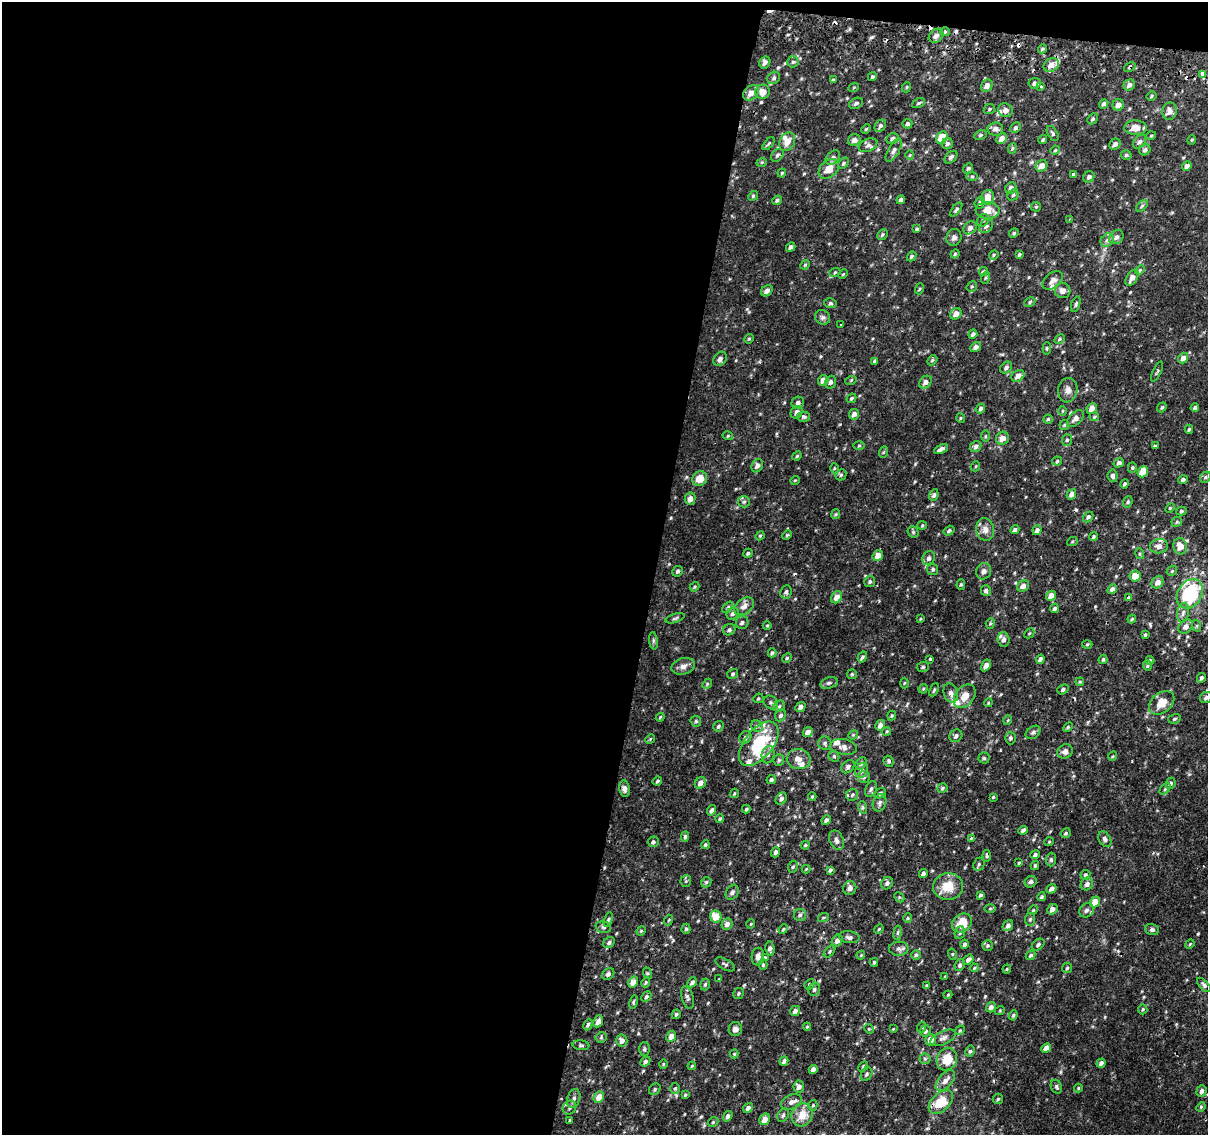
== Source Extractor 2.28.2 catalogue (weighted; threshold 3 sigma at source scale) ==
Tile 1 of 4 x 4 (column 1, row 1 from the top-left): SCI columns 6-1211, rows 3662-4794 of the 4843 x 5116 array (HDU 1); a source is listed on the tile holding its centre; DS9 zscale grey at full resolution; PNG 1210 x 1137 px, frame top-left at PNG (2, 2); each listed source drawn as its Kron ellipse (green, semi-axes under 4 px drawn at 4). Shown black and unused: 55% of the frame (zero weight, under 2 of 3 exposures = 2% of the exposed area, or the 3 px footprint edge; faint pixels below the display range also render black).
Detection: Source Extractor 2.28.2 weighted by HDU 2 'WHT'; one run over the whole footprint, this tile lists its part. Background 0.00726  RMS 0.003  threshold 0.0135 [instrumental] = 3 sigma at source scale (4.5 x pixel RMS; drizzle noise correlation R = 1.50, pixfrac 1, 0.0396/0.0396 arcsec/px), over >= 5 px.
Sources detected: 499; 1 inside a brighter object's white glare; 9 cosmic-ray / hot-pixel residue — neither listed nor drawn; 18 inside a brighter listed object's ellipse — not listed separately; the other 471 listed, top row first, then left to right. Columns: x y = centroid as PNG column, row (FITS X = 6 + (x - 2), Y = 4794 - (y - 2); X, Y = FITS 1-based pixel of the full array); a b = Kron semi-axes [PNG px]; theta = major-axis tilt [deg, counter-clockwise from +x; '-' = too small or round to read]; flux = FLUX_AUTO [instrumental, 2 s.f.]
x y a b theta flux
945 32 5 4 - 0.4
936 36 8 6 40 1.4
1042 49 4 3 - 0.43
765 62 6 5 - 1
793 62 5 5 - 0.56
1051 65 8 6 34 2.3
1130 67 6 4 34 0.45
1202 74 3 3 - 2.4
872 77 5 4 - 0.53
774 78 7 5 38 0.66
833 80 4 4 - 0.38
1035 83 6 5 - 0.73
1129 85 6 5 - 1.2
987 86 6 5 - 1.6
1041 86 4 3 - 0.49
854 87 5 3 - 0.25
907 87 5 3 - 0.26
762 92 7 7 - 2.7
751 93 9 6 43 2.5
1151 96 5 3 - 0.37
856 103 7 5 28 0.75
919 103 7 4 27 0.51
1104 104 5 4 - 0.72
1118 105 6 5 - 1.6
989 109 6 5 - 0.42
1005 110 7 7 - 1.3
1170 111 9 7 84 1.7
1093 119 6 4 42 0.49
907 124 5 4 - 0.6
880 126 7 5 54 0.62
1016 128 5 4 - 0.6
1135 128 11 7 -2 3.6
866 129 5 3 - 0.3
995 129 7 6 - 1.2
1053 133 8 5 -59 0.6
980 135 6 4 27 0.47
1151 136 5 3 - 0.29
942 138 6 5 - 6.2
892 139 6 5 - 0.75
1002 139 6 5 - 1.8
1043 139 5 3 - 0.42
854 140 6 5 - 1.1
1192 140 5 3 - 0.3
787 142 10 7 62 2.9
1139 142 8 5 49 0.84
769 144 8 3 50 0.4
947 144 6 5 - 0.68
1115 144 6 5 - 0.9
868 145 10 6 25 0.89
1012 148 5 4 - 0.37
894 150 13 5 59 1.1
1055 150 5 4 - 0.35
1145 150 6 5 - 0.76
777 155 7 5 45 0.62
910 155 5 3 - 0.27
1126 155 5 4 - 0.47
833 157 8 6 42 0.97
951 157 7 5 45 0.7
762 162 5 3 - 0.3
843 163 6 4 44 0.48
1041 166 6 5 - 2.5
1187 166 5 4 - 1.3
968 168 5 4 - 0.47
829 169 11 8 44 3.2
782 173 4 3 - 0.32
1073 174 3 3 - 1.3
972 176 6 4 0 0.35
1089 177 6 5 - 0.84
1011 188 6 5 - 1.3
1013 195 6 5 - 0.44
753 196 5 4 - 0.4
988 198 7 6 - 3
777 200 5 4 - 0.53
901 200 4 3 - 0.84
980 203 6 5 - 0.77
1142 206 7 4 46 0.49
1036 207 5 4 - 0.33
956 209 8 4 52 0.58
988 210 12 8 -5 4
1069 219 4 2 - 0.23
983 220 7 5 56 0.65
986 226 8 6 47 0.9
970 228 7 6 - 1.1
917 229 4 3 - 0.43
1014 233 5 4 - 0.38
882 235 5 5 - 0.49
954 237 8 7 - 0.99
1116 237 8 6 43 1.1
1107 240 7 6 - 0.84
791 247 5 3 - 0.86
955 254 4 4 - 0.4
1019 254 4 3 - 0.37
994 255 5 4 - 0.34
911 256 5 4 - 0.5
805 265 5 4 - 0.32
1140 270 5 4 - 0.38
983 271 4 4 - 0.38
835 272 5 3 - 0.33
843 274 5 3 - 0.26
985 278 6 3 71 0.33
1132 278 9 5 58 1.9
1053 280 11 7 39 1.3
972 286 6 4 51 0.44
919 289 5 3 - 0.33
767 291 6 5 - 1.2
1063 291 8 7 - 1.6
1030 302 6 4 27 0.44
830 303 6 5 - 0.52
1076 304 8 3 73 0.45
956 314 6 5 - 2.2
822 317 8 7 - 0.86
840 324 3 3 - 0.45
973 334 4 3 - 0.69
749 339 5 4 - 0.33
1060 339 6 4 29 0.44
976 347 6 4 37 1.1
1047 348 6 4 85 0.39
1183 358 6 4 52 1.5
720 359 7 6 - 0.97
932 360 5 4 - 0.49
874 362 3 3 - 0.85
1006 368 7 5 42 0.78
1157 372 11 3 64 0.39
1018 376 7 5 33 1.7
823 380 6 5 - 1.8
851 380 5 3 - 0.3
830 382 6 5 - 0.76
925 382 7 5 51 1.3
1068 390 12 9 80 1.9
851 398 5 3 - 0.41
798 403 6 5 - 0.83
1162 407 5 3 - 0.34
980 408 5 4 - 0.66
1092 408 6 5 - 2.4
1195 408 4 3 - 0.66
1063 411 5 3 - 0.3
797 412 6 5 - 1.3
854 414 5 5 - 1.2
804 417 6 5 - 0.61
1094 417 5 4 - 0.36
960 418 5 3 - 0.29
1075 418 10 6 44 1.4
1048 419 5 4 - 0.37
1064 425 5 5 - 0.38
1189 429 4 3 - 0.42
728 436 5 3 - 0.31
986 436 6 4 89 0.38
1002 438 7 6 - 2.1
1067 440 6 5 - 0.49
859 446 5 3 - 0.29
976 446 6 5 - 0.92
1156 446 4 3 - 0.43
941 449 7 3 27 1.1
884 452 6 3 69 0.33
797 456 5 4 - 0.35
1057 461 5 4 - 0.49
1119 463 5 4 - 0.92
757 466 7 5 62 1.2
976 466 5 3 - 0.25
834 468 5 3 - 0.3
1132 468 5 4 - 0.4
1143 472 6 5 - 6.6
841 475 6 5 - 0.44
1113 476 6 5 - 0.73
1205 477 6 5 - 0.5
700 479 8 7 - 3.8
795 480 5 3 - 0.25
1183 480 4 4 - 0.7
1125 484 5 4 - 0.59
1071 494 5 4 - 1.3
934 495 6 4 64 0.75
690 499 6 5 - 1.3
744 502 6 5 - 0.58
1128 502 6 4 68 0.46
1170 508 6 3 45 0.32
1181 511 5 4 - 0.44
836 514 5 4 - 0.37
1088 517 6 4 45 0.63
1177 522 5 5 - 0.42
922 525 4 4 - 0.32
985 530 11 9 -80 1.7
1015 530 5 4 - 0.74
1037 530 5 4 - 1.1
949 531 5 4 - 0.65
913 532 6 5 - 0.49
787 535 5 4 - 0.34
760 536 5 4 - 0.31
1093 537 4 3 - 0.48
1072 542 5 3 - 0.3
1159 546 9 7 7 1.6
1180 546 8 6 -75 3.3
748 553 5 4 - 0.42
1140 554 5 3 - 0.37
878 556 6 5 - 2.5
929 558 7 6 - 0.94
933 569 5 5 - 0.57
677 571 6 5 - 0.63
984 571 8 7 - 1
1172 571 5 4 - 0.39
1135 576 6 5 - 3.5
870 582 5 5 - 0.54
1158 582 6 5 - 1.9
961 584 5 4 - 0.36
1023 586 6 5 - 1.3
694 587 5 4 - 0.36
1112 589 5 4 - 1
986 591 5 5 - 0.79
786 592 7 5 82 0.75
1190 594 16 12 57 23
1051 596 5 4 - 2.8
837 597 6 5 - 2
1128 598 4 4 - 0.55
744 606 11 7 36 1.7
728 607 7 4 49 0.48
1054 608 5 4 - 0.67
1183 613 10 6 81 1.1
733 614 6 5 - 0.82
675 618 10 4 18 0.53
920 619 4 3 - 0.25
1132 619 4 3 - 0.34
742 622 6 6 - 0.76
990 623 5 4 - 0.38
767 625 4 3 - 0.24
1186 626 8 6 44 1.5
1197 626 6 4 -72 0.37
729 630 6 5 - 0.61
1029 633 6 3 45 0.28
1145 635 4 3 - 0.41
1004 640 7 6 - 1
653 641 9 4 -82 0.54
1087 644 5 3 - 0.27
772 653 4 3 - 0.46
862 657 6 4 60 0.6
787 658 5 4 - 0.34
930 659 3 3 - 0.37
1040 659 4 3 - 1.1
1103 659 5 3 - 0.41
1150 660 4 4 - 0.34
986 665 6 4 61 1.4
683 666 12 8 16 1.5
1147 666 5 4 - 0.4
923 667 6 5 - 0.48
732 674 6 4 34 0.48
852 674 5 4 - 0.36
1201 678 5 4 - 0.67
1080 682 4 3 - 0.28
829 683 9 5 15 0.73
904 683 5 3 - 0.3
707 684 5 4 - 0.37
923 689 5 4 - 0.33
1063 689 6 4 37 0.59
934 690 7 3 63 0.41
951 693 10 7 -70 1.2
965 696 13 9 52 2.6
758 698 5 4 - 0.42
1206 698 6 5 - 0.74
771 703 8 6 -38 0.66
988 703 4 3 - 0.28
1162 703 14 10 39 3.7
779 706 6 5 - 0.54
800 707 5 4 - 1.1
780 715 6 5 - 0.67
892 716 5 4 - 0.36
660 717 4 3 - 0.33
1174 719 6 4 18 0.44
1008 720 5 3 - 0.24
696 721 6 5 - 0.39
880 725 5 4 - 1.6
718 726 6 4 56 0.58
757 726 6 5 - 0.63
1068 727 6 3 45 0.34
887 731 4 3 - 0.3
808 732 5 4 - 1.4
1033 732 8 5 37 0.7
853 735 5 4 - 0.31
956 736 7 6 - 0.82
745 737 7 5 50 0.65
1010 738 6 5 - 0.63
650 739 5 4 - 0.33
825 743 6 6 - 0.67
759 744 26 14 51 15
843 747 14 7 -9 1.6
1065 751 8 7 - 1.3
768 755 9 6 74 0.96
834 756 6 5 - 0.51
1113 756 5 3 - 0.25
984 758 5 5 - 0.45
799 759 12 10 -10 2.2
779 760 6 5 - 0.51
888 761 6 4 -64 0.52
861 763 7 5 60 0.69
848 767 7 5 45 0.69
862 770 7 6 - 1.5
864 777 6 6 - 0.6
771 780 5 4 - 0.66
657 781 5 3 - 0.4
700 783 6 5 - 1.8
1170 783 6 4 65 0.66
942 788 5 4 - 0.46
624 789 8 5 -83 1
871 789 8 5 66 0.76
1165 789 6 4 45 0.46
734 793 5 3 - 0.29
880 793 6 4 31 0.54
852 795 6 5 - 0.71
812 797 4 4 - 0.34
993 797 4 4 - 0.31
781 799 6 5 - 0.9
880 803 9 6 70 0.94
862 807 6 4 -72 0.42
746 809 4 4 - 0.41
711 810 5 4 - 0.85
720 819 4 3 - 0.4
826 820 5 4 - 0.67
1023 830 5 3 - 0.96
1066 833 5 4 - 0.47
685 836 5 4 - 0.46
971 838 4 4 - 0.27
1105 839 8 6 -59 0.88
837 840 10 7 -66 1.2
653 842 5 5 - 0.6
1049 842 5 3 - 0.26
705 845 4 4 - 0.51
805 845 4 3 - 0.34
775 852 5 4 - 0.72
1035 855 5 4 - 0.65
987 856 6 3 -84 0.37
1051 860 7 5 89 0.61
1019 863 3 3 - 0.3
979 864 7 5 65 0.57
1035 865 4 3 - 0.41
793 867 6 4 66 0.44
806 869 4 4 - 0.24
830 870 4 3 - 0.43
923 873 5 3 - 0.82
1085 875 5 4 - 0.52
686 881 6 5 - 0.45
706 882 5 4 - 0.4
1031 882 6 5 - 0.8
887 883 6 5 - 0.83
1087 884 7 5 53 1.2
948 886 15 13 6 5.7
850 888 7 6 - 1
1051 889 5 4 - 1.1
732 892 8 6 61 0.77
980 895 4 3 - 0.47
899 897 5 4 - 0.4
1041 897 4 4 - 0.5
1095 902 6 5 - 3.3
990 908 6 4 1 0.38
1052 909 6 5 - 1.4
1033 910 5 4 - 0.31
1086 910 8 6 41 1
800 915 6 6 - 0.72
716 916 6 5 - 5.1
823 918 5 3 - 0.32
908 918 5 4 - 0.37
1030 919 6 5 - 0.56
608 920 7 4 73 0.52
669 920 5 3 - 0.28
962 923 11 8 39 5.5
727 924 6 5 - 1.2
751 924 4 3 - 0.22
1008 925 6 4 55 1
603 927 8 5 -15 0.67
686 929 5 4 - 0.48
783 929 5 4 - 0.35
879 929 5 4 - 0.32
1152 929 7 5 -17 0.67
641 931 5 4 - 0.31
898 933 7 3 81 0.42
960 933 6 5 - 0.61
849 937 10 6 -7 0.93
837 941 6 5 - 1.5
609 943 6 5 - 0.76
964 944 4 4 - 0.61
1190 944 5 4 - 0.3
988 945 5 5 - 0.47
1038 945 7 5 39 0.6
770 949 7 4 -81 1
899 949 10 7 3 1
830 951 7 4 47 0.46
952 954 6 3 -72 0.29
861 955 4 3 - 0.25
916 955 5 5 - 0.44
1031 955 5 4 - 0.57
758 957 9 6 87 1.3
765 957 3 3 - 2
968 960 6 4 38 1.1
874 962 4 3 - 0.39
725 964 11 5 -29 0.6
763 965 5 4 - 0.33
960 965 6 5 - 0.59
974 968 4 3 - 0.29
1067 968 5 5 - 0.43
1007 969 4 4 - 0.3
647 973 6 4 -71 0.35
608 974 6 5 - 0.77
945 976 4 3 - 0.31
719 979 4 3 - 0.3
633 982 6 4 55 2.9
646 982 5 4 - 0.44
692 982 5 4 - 0.87
705 984 6 4 72 0.45
809 984 6 4 42 0.51
1204 985 9 4 -46 0.74
926 986 3 3 - 0.35
814 989 7 6 - 0.69
739 993 5 5 - 0.51
948 995 4 3 - 0.32
646 996 5 4 - 0.57
687 997 11 5 -74 0.82
633 1002 7 4 77 0.4
991 1007 5 4 - 1.2
1143 1009 5 4 - 0.44
1000 1010 5 3 - 0.25
795 1011 5 5 - 1.1
676 1014 5 4 - 0.5
1013 1015 5 4 - 0.44
598 1021 6 5 - 1.8
588 1025 6 4 61 0.65
807 1027 4 4 - 0.27
922 1027 5 3 - 0.33
735 1029 7 6 - 1.1
869 1029 5 4 - 0.34
893 1029 3 3 - 0.21
960 1030 5 4 - 0.33
925 1031 6 5 - 0.73
671 1036 6 5 - 2
601 1037 5 5 - 0.44
943 1038 14 6 25 1.3
930 1040 6 5 - 2.3
622 1041 6 5 - 1.5
581 1045 8 5 -5 0.52
1046 1048 5 4 - 2.2
644 1049 7 5 88 0.59
970 1051 6 4 59 0.47
734 1054 4 4 - 0.3
925 1059 5 5 - 0.5
947 1059 11 10 - 6.4
784 1061 5 4 - 0.96
645 1062 5 4 - 0.78
1101 1063 5 4 - 1
663 1064 4 4 - 0.32
692 1066 4 3 - 0.28
863 1066 5 4 - 0.43
813 1069 4 4 - 1.1
866 1074 7 5 60 0.68
945 1080 12 6 48 2.1
799 1087 6 5 - 1.4
1056 1087 7 5 -65 0.56
675 1088 5 5 - 0.45
1078 1088 4 4 - 0.29
655 1089 6 5 - 0.53
1202 1091 6 5 - 1
685 1095 4 3 - 0.38
599 1097 6 5 - 2.7
574 1099 10 6 72 1.2
998 1099 5 5 - 0.47
791 1102 11 7 23 1.4
941 1102 14 9 43 9.5
813 1105 5 4 - 0.39
1201 1107 5 4 - 0.33
569 1108 7 6 - 0.84
748 1108 5 4 - 0.99
783 1115 7 5 62 0.63
802 1115 12 10 63 4.3
728 1116 6 4 56 1.1
765 1119 6 5 - 2.2
570 1121 4 3 - 0.52
713 1122 5 4 - 0.41
Overlapping masked pixels (flux is a lower limit): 2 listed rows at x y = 1130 67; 941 1102
Isophote crosses this tile's border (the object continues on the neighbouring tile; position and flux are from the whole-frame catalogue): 2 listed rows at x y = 1190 594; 1206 698